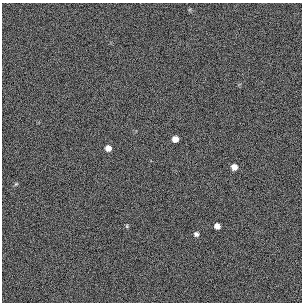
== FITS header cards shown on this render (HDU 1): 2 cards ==
NAXIS1  =                  300 / length of original image axis
NAXIS2  =                  300 / length of original image axis

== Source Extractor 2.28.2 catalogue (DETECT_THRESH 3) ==
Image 300 x 300 px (HDU 1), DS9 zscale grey, 1 PNG px = 1 image px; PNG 304 x 304 px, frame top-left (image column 1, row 300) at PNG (2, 3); no overlay
Background 383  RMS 67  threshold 200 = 3 sigma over >= 5 px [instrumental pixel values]
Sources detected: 7; all 7 listed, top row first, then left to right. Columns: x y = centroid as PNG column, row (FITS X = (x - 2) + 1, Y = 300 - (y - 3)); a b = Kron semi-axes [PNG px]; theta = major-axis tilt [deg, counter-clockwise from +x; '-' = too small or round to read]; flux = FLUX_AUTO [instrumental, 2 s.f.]
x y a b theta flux
175 139 5 5 - 32000
108 148 6 6 - 27000
234 167 6 6 - 27000
16 184 6 4 43 5700
127 226 6 4 -90 5100
217 226 5 5 - 25000
196 234 5 5 - 12000